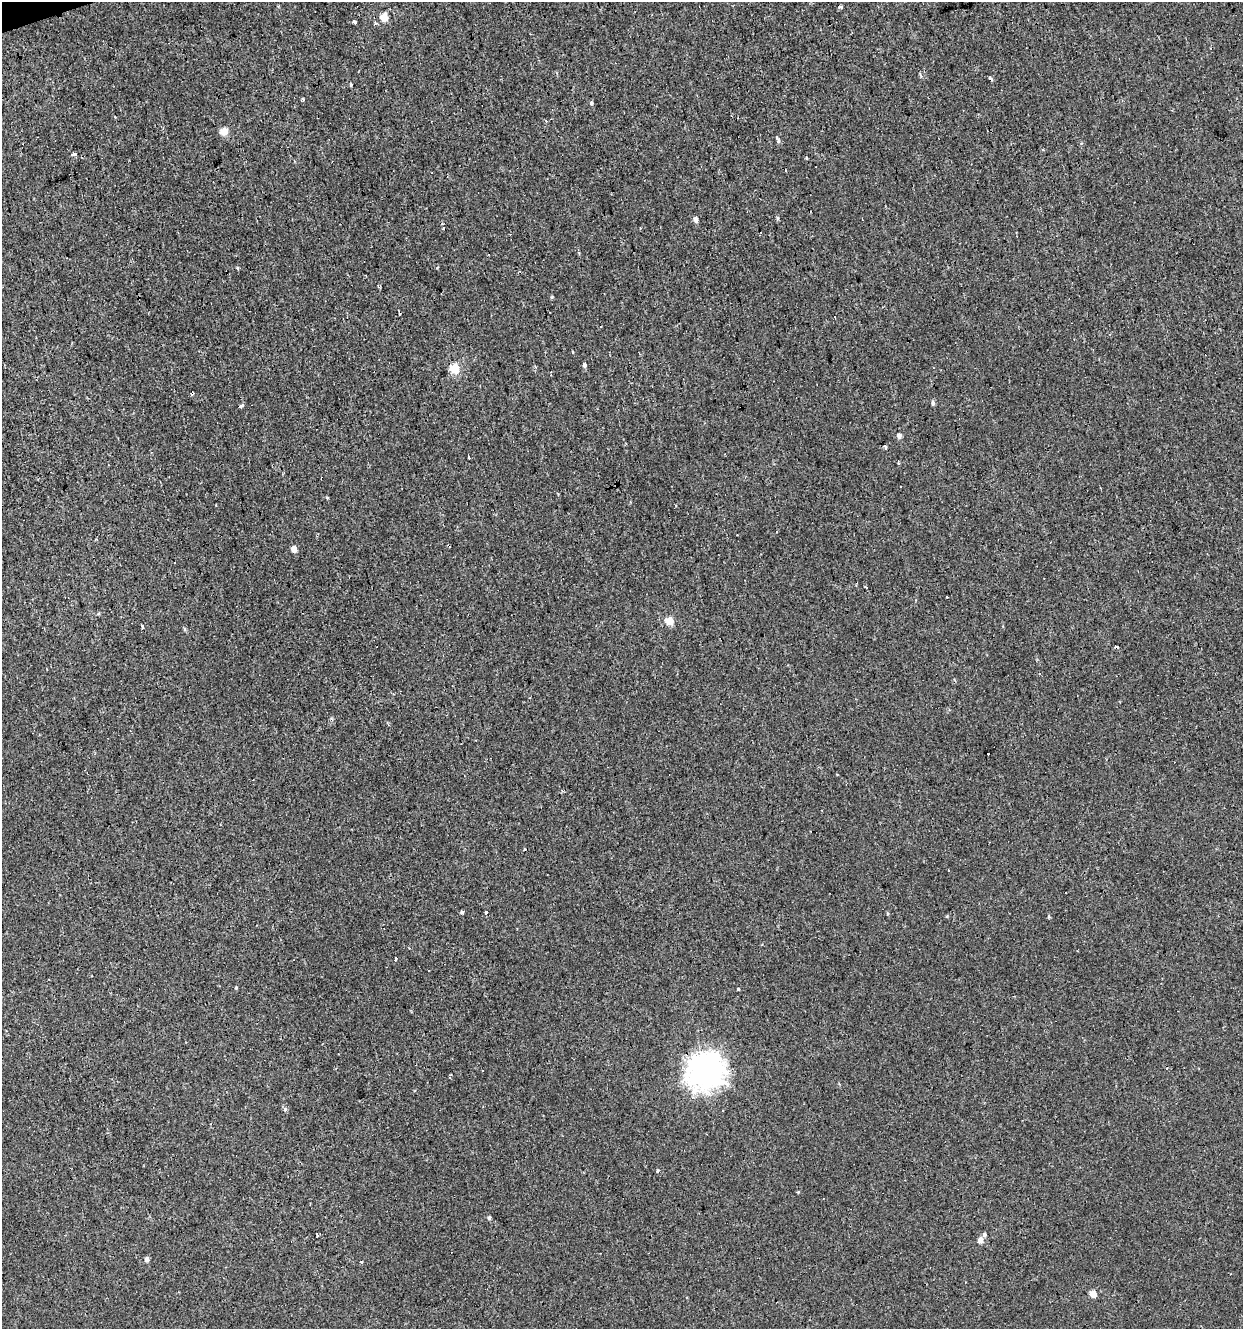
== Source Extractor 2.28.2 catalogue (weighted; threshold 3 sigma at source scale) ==
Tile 11 of 4 x 4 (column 3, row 3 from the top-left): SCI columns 2537-3777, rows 1328-2654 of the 5123 x 5308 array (HDU 1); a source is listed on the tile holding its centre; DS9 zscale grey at full resolution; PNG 1245 x 1331 px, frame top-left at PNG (2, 2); no overlay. Shown black and unused: <1% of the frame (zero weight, under 2 of 3 exposures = <1% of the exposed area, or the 3 px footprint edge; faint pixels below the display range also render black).
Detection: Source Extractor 2.28.2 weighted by HDU 2 'WHT'; one run over the whole footprint, this tile lists its part. Background -2.46e-04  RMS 0.0043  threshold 0.0194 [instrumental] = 3 sigma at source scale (4.5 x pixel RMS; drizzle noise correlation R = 1.50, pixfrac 1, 0.0396/0.0396 arcsec/px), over >= 5 px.
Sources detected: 65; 16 cosmic-ray / hot-pixel residue — not listed; the other 49 listed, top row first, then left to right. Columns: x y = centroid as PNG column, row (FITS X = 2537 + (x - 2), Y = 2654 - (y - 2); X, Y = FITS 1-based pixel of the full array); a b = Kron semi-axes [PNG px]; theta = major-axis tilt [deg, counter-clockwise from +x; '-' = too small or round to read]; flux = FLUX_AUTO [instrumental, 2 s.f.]
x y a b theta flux
840 7 4 3 - 2.9
384 18 5 4 - 13
354 22 4 3 - 2.9
376 23 5 4 - 0.79
921 75 7 3 -58 0.67
351 85 4 3 - 0.46
303 99 4 3 - 0.63
591 103 5 4 - 0.81
224 131 5 4 - 10
778 140 9 4 -69 0.95
74 154 5 4 - 3.3
696 220 5 4 - 2.5
238 268 4 4 - 0.5
378 285 4 3 - 0.75
552 297 5 4 - 0.45
585 365 5 4 - 1
454 369 5 5 - 24
192 393 4 3 - 2
933 403 5 4 - 1.1
241 406 5 3 - 1.7
899 436 5 4 - 2.2
885 447 4 3 - 1.6
469 457 4 3 - 5.5
898 463 5 3 - 0.46
294 549 4 4 - 4.3
865 587 4 2 - 0.35
669 621 5 5 - 11
142 627 4 3 - 6.1
185 629 6 4 -71 0.67
988 753 3 3 - 1.6
462 912 4 3 - 1.3
486 913 3 3 - 2.3
887 914 5 3 - 0.56
947 916 4 4 - 0.4
1049 917 4 4 - 0.49
396 958 4 3 - 0.53
236 988 4 3 - 0.48
738 989 3 3 - 0.49
706 1072 14 13 - 410
451 1075 4 3 - 0.44
285 1109 7 5 88 0.93
658 1171 5 4 - 0.55
489 1218 5 4 - 0.83
317 1234 3 2 - 5
984 1235 5 5 - 1
980 1240 5 4 - 3.9
147 1259 4 4 - 2.2
361 1262 4 2 - 0.33
1093 1294 5 4 - 6.5
Overlapping masked pixels (flux is a lower limit): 2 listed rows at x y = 192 393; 241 406